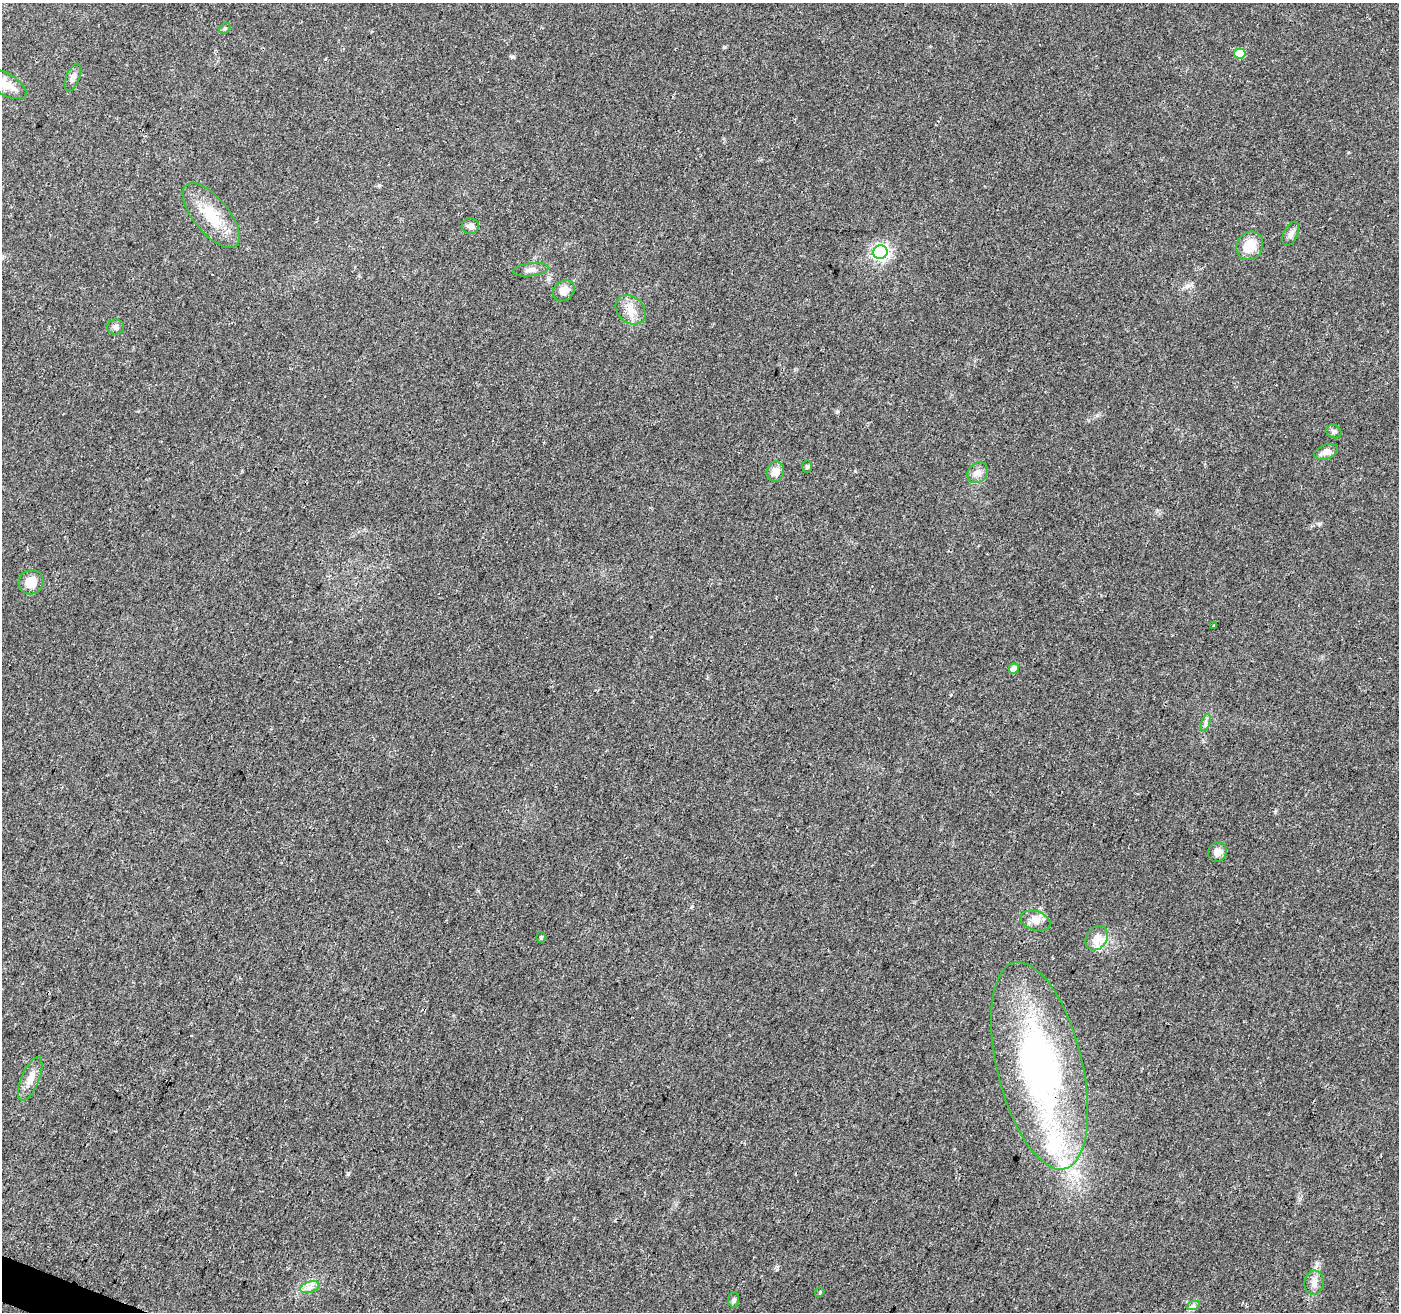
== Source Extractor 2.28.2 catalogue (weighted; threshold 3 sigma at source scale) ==
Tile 7 of 4 x 4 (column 3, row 2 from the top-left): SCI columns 2797-4193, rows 2835-4144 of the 5603 x 5731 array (HDU 1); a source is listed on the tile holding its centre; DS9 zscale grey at full resolution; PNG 1401 x 1314 px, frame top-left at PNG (2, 3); each listed source drawn as its Kron ellipse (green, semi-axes under 4 px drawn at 4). Shown black and unused: <1% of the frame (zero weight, under 3 of 4 exposures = <1% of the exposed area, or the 3 px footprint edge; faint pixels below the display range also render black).
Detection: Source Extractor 2.28.2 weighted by HDU 2 'WHT'; one run over the whole footprint, this tile lists its part. Background 0.0226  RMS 0.0034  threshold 0.0152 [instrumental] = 3 sigma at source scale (4.5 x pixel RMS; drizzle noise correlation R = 1.50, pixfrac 1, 0.0396/0.0396 arcsec/px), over >= 5 px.
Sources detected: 36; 3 inside a brighter listed object's ellipse — not listed separately; the other 33 listed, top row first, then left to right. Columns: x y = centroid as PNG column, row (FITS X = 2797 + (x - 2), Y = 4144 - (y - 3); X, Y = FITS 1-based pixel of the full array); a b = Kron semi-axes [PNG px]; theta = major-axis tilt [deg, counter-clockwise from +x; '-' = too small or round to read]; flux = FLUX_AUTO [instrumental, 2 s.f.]
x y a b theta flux
225 28 6 4 45 0.51
1240 53 6 5 - 9.6
73 77 14 6 68 1.8
6 84 23 11 -30 4.8
211 215 39 17 -50 12
470 226 8 8 - 1.4
1291 234 13 7 64 1.6
1250 246 15 13 60 6.6
880 252 7 7 - 100
531 270 18 6 7 1.9
564 291 11 9 36 3.3
631 310 16 13 -43 4.2
116 327 8 7 - 1.4
1334 431 8 6 -29 0.92
1326 452 12 7 20 2.8
807 467 6 5 - 0.53
775 472 10 8 79 3
978 473 11 9 45 2.5
31 582 13 12 - 4.7
1213 626 3 3 - 1.2
1014 668 5 5 - 2.4
1206 722 9 4 72 0.91
1217 852 10 9 - 2.2
1035 921 15 9 -18 2.9
541 937 5 4 - 0.44
1097 938 13 10 53 3.9
1039 1066 106 42 -76 130
30 1079 23 9 67 3.5
1314 1283 12 9 84 2.3
310 1287 10 5 18 1.7
820 1292 5 4 - 0.41
734 1300 7 5 88 0.75
1193 1306 7 4 19 0.64
Overlapping masked pixels (flux is a lower limit): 1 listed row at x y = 1039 1066
Isophote crosses this tile's border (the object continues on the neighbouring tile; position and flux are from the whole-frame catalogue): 1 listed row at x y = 6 84
Unlisted compact peaks at least as high as the median listed source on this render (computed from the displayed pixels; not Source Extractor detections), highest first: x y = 348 1174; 837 411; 1319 524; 1187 286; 512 57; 1275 812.